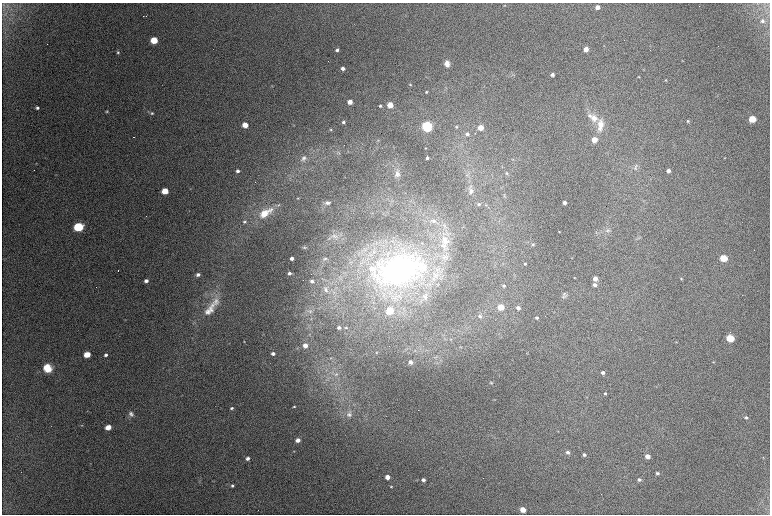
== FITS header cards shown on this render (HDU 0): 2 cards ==
NAXIS1  =                 1536
NAXIS2  =                 1024

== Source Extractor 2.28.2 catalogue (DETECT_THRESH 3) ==
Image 1536 x 1024 px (HDU 0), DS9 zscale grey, zoomed out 1/2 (1 PNG px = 2 x 2 image px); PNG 772 x 516 px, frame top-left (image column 1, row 1023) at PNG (2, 3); no overlay
Background 4290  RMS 44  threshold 133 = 3 sigma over >= 5 px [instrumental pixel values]
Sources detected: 168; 19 cannot appear on this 1/2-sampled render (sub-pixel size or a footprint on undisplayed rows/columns) and are not listed; the other 149 listed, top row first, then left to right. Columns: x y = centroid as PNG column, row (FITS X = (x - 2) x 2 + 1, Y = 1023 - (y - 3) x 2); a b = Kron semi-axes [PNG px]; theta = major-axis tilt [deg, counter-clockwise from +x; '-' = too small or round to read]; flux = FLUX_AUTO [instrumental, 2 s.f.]
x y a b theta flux
505 5 3 3 - 5.8e+03
597 7 4 3 - 5.4e+04
762 21 5 5 - 2.1e+04
154 40 4 4 - 3.2e+05
604 45 3 2 - 3.9e+03
586 49 4 4 - 8.9e+04
337 50 3 3 - 2.0e+04
118 52 5 4 - 1.5e+04
682 60 3 2 - 4.7e+03
447 64 7 5 -79 7.0e+04
343 68 3 3 - 4.1e+04
643 69 4 2 - 3.8e+03
552 74 3 3 - 3.0e+04
638 77 3 3 - 5.3e+03
665 80 3 3 - 6.1e+03
410 85 3 3 - 8.4e+03
272 86 3 2 - 5.0e+03
426 92 3 3 - 1.2e+04
350 102 3 3 - 1.1e+05
390 105 4 3 - 2.1e+05
380 106 3 3 - 1.6e+04
37 108 3 3 - 1.8e+04
107 111 4 3 - 9.9e+03
152 113 5 4 - 1.5e+04
589 115 7 6 - 3.5e+04
594 118 11 10 - 1.0e+05
752 119 4 4 - 3.4e+05
688 121 4 3 - 1.1e+04
343 122 3 3 - 2.1e+04
245 125 4 3 - 1.6e+05
294 125 3 2 - 4.0e+03
600 125 17 8 84 1.2e+05
427 126 4 4 - 1.9e+06
456 127 4 4 - 1.3e+04
481 128 4 3 - 1.6e+05
331 129 2 2 - 7.2e+03
475 133 3 2 - 3.6e+03
467 134 5 4 - 3.2e+04
134 137 2 1 - 3.2e+03
378 140 3 3 - 7.8e+03
594 140 4 3 - 1.6e+05
425 148 2 2 - 6.4e+03
339 153 4 3 - 1.0e+04
304 158 9 6 46 3.2e+04
427 158 4 2 - 2.5e+04
725 158 3 3 - 4.4e+03
635 167 9 4 89 2.6e+04
237 171 4 3 - 2.9e+04
668 171 3 3 - 3.6e+04
507 173 5 4 - 1.2e+04
397 174 13 8 86 7.8e+04
190 189 4 2 - 4.1e+03
165 191 4 4 - 2.5e+05
471 191 8 6 83 3.7e+04
504 196 5 1 - 5.8e+03
298 198 4 3 - 7.7e+03
327 203 9 5 0 3.3e+04
564 203 3 3 - 5.2e+04
479 204 3 3 - 1.4e+04
486 205 3 2 - 5.1e+03
265 213 18 8 32 2.0e+05
433 221 10 6 -8 5.7e+04
244 222 4 4 - 1.4e+04
78 227 5 4 - 1.0e+06
607 230 7 6 - 3.1e+04
559 232 3 2 - 6.0e+03
596 232 6 4 -43 1.3e+04
334 236 10 5 -14 3.7e+04
639 238 4 2 - 7.9e+03
445 242 24 14 81 2.8e+05
533 245 4 4 - 1.2e+04
304 247 5 4 - 1.5e+04
444 257 8 5 22 4.1e+04
292 258 3 3 - 4.7e+04
325 258 6 4 12 1.6e+04
723 258 4 4 - 3.4e+05
525 264 3 3 - 1.2e+04
372 269 9 7 -28 7.7e+04
398 270 58 34 12 2.2e+06
118 271 2 1 - 5.3e+03
289 273 3 3 - 2.6e+04
198 274 3 3 - 3.0e+04
574 278 3 2 - 4.1e+03
595 278 3 3 - 8.4e+04
681 279 3 3 - 8.5e+03
146 281 4 3 - 3.5e+04
312 281 5 5 - 2.5e+04
504 285 3 3 - 2.0e+04
595 285 4 3 - 4.0e+04
326 290 7 6 - 3.5e+04
564 294 6 6 - 1.9e+04
744 295 3 2 - 5.4e+03
425 297 11 7 -63 5.1e+04
564 297 9 5 33 2.6e+04
216 301 25 10 48 1.2e+05
501 307 4 3 - 2.4e+05
518 308 4 3 - 4.6e+04
211 310 11 8 -65 5.7e+04
310 311 5 4 - 1.7e+04
389 311 4 4 - 4.3e+05
207 312 11 9 -89 6.4e+04
480 316 5 5 - 2.0e+04
537 318 3 3 - 1.8e+04
311 319 3 2 - 5.1e+03
339 328 4 3 - 2.9e+04
346 328 3 3 - 7.2e+03
730 338 4 4 - 5.2e+05
450 339 4 2 - 5.1e+03
244 341 2 2 - 4.5e+03
676 342 3 2 - 5.1e+03
305 345 3 3 - 8.0e+04
460 347 4 2 - 4.6e+03
421 349 5 2 - 6.5e+03
376 352 5 3 - 8.3e+03
87 354 4 4 - 1.9e+05
273 354 3 3 - 3.6e+04
106 355 4 3 - 2.4e+04
330 358 5 4 - 1.1e+04
410 362 5 4 - 4.7e+04
713 362 4 3 - 5.8e+03
47 368 9 8 - 1.5e+05
603 372 3 3 - 2.5e+04
336 374 6 4 31 2.1e+04
491 383 5 4 - 1.2e+04
656 387 3 2 - 3.8e+03
605 393 3 3 - 1.2e+04
494 399 3 3 - 5.0e+03
294 407 2 2 - 8.7e+03
232 408 3 3 - 1.7e+04
419 410 2 1 - 4.5e+03
131 414 8 6 -62 3.3e+04
349 415 9 7 -30 4.8e+04
746 417 5 4 - 1.8e+04
81 425 4 3 - 6.1e+03
108 427 4 3 - 1.3e+05
298 440 4 3 - 7.5e+04
294 451 3 2 - 4.6e+03
568 452 4 3 - 2.9e+04
584 455 3 3 - 2.3e+04
647 456 4 3 - 8.7e+04
763 457 3 3 - 5.1e+03
248 458 4 3 - 3.2e+04
657 473 5 4 - 2.0e+04
387 477 4 4 - 7.0e+04
639 479 4 3 - 1.7e+04
423 480 3 3 - 3.7e+04
232 486 4 4 - 1.7e+04
391 487 4 3 - 8.8e+03
523 509 4 4 - 1.5e+05
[19 sub-pixel or undisplayed-footprint detections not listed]